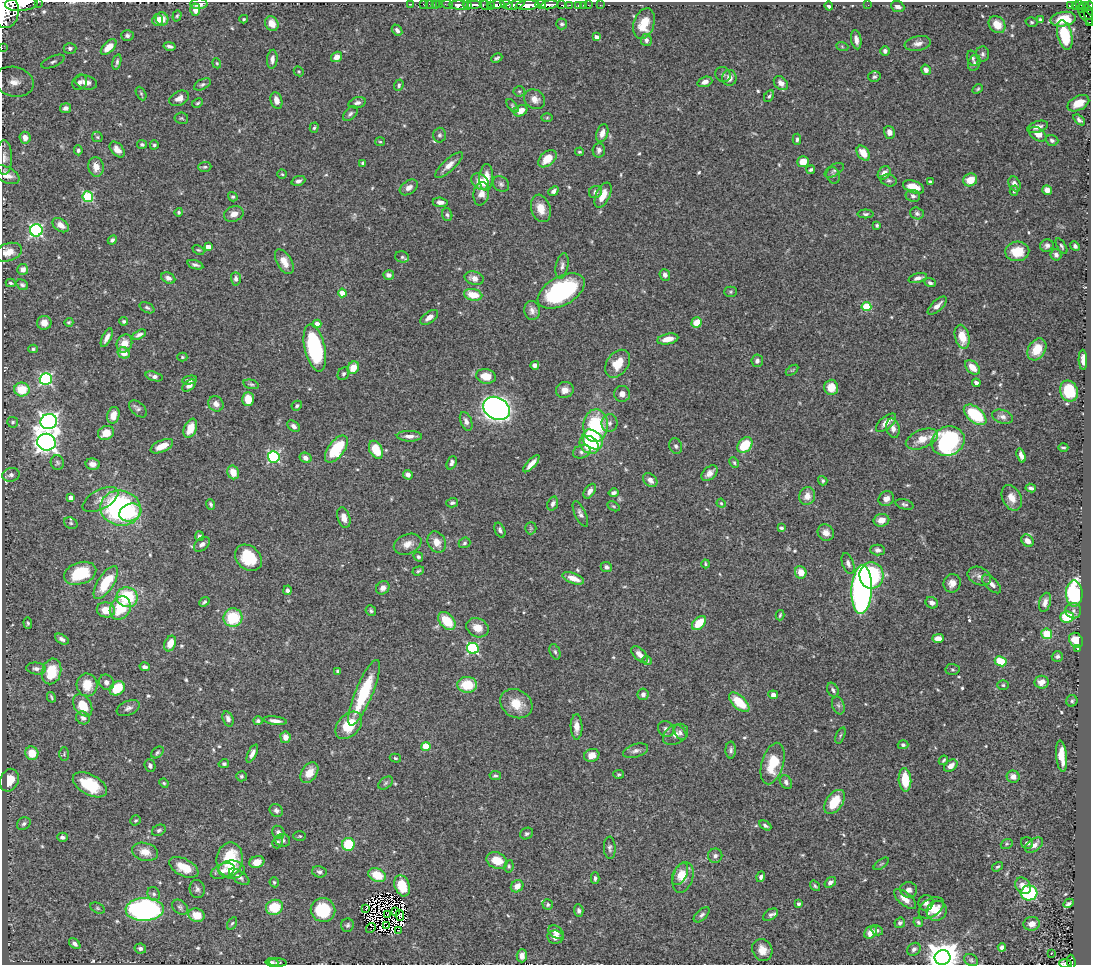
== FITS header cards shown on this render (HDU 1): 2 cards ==
NAXIS1  =                 1089
NAXIS2  =                  963

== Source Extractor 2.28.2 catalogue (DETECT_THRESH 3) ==
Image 1089 x 963 px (HDU 1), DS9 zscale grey, 1 PNG px = 1 image px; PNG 1093 x 967 px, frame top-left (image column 1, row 963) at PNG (2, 2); each listed source drawn as its Kron ellipse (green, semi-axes under 4 px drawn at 4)
Background 0.893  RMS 0.027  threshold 0.0797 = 3 sigma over >= 5 px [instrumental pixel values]
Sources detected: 597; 11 with non-positive FLUX_AUTO (blend fragments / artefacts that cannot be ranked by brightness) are neither listed nor drawn; of the other 586, the 500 brightest by FLUX_AUTO listed and drawn (86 fainter detections omitted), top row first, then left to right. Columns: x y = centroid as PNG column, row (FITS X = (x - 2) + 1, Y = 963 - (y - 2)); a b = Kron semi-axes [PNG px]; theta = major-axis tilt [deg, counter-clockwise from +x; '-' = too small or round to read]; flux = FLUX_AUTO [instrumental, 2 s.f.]
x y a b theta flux
38 2 2 2 - 36
21 4 16 7 4 3700
199 4 8 5 2 11
411 4 3 2 - 15
423 4 2 2 - 14
429 4 2 2 - 17
436 4 3 2 - 36
440 4 2 2 - 20
447 4 6 3 -10 68
541 4 5 3 - 630
459 5 10 4 -3 1600
473 5 10 3 0 1900
485 5 6 4 -22 220
496 5 8 4 11 1200
507 5 6 3 -25 540
515 5 10 4 17 700
528 5 12 4 4 4200
549 5 9 4 9 1600
562 5 4 2 - 80
569 5 3 2 - 100
578 5 3 2 - 42
583 5 2 2 - 13
588 5 2 2 - 14
600 5 2 2 - 13
868 5 2 2 - 3.4
1075 5 4 3 - 150
1080 5 3 2 - 76
467 6 3 2 - 560
491 6 4 3 - 340
829 6 4 3 - 4.2
898 6 7 5 -24 9.2
1070 6 4 3 - 120
1084 6 5 3 - 75
1089 6 4 3 - 240
1081 8 3 3 - 61
6 10 17 13 -89 8000
195 10 6 5 - 13
1088 12 8 4 -75 180
177 16 6 4 71 2.7
1087 17 12 3 -45 210
162 19 7 6 - 18
244 19 4 3 - 2.3
1063 19 13 7 9 36
157 20 6 5 - 12
1040 20 3 3 - 2.6
1031 22 6 4 -16 2.6
1089 23 3 2 - 20
272 24 7 6 - 22
562 24 5 5 - 4.1
644 24 16 10 71 37
997 25 9 7 -48 25
397 30 6 4 -50 6.2
1065 35 15 7 -77 83
127 36 6 5 - 4.3
597 37 4 4 - 9.8
646 40 6 5 - 5.5
856 40 10 5 -81 10
918 43 13 7 10 10
170 46 6 3 -12 5.1
842 46 6 4 -21 2.6
109 47 9 5 44 21
2 48 2 2 - 13
70 48 6 5 - 4.5
885 51 5 4 - 5.4
982 54 7 6 - 4.9
337 57 6 5 - 13
497 58 6 4 25 3.4
973 58 8 5 -72 3.8
272 59 9 5 84 7.8
53 62 12 5 22 6.5
117 62 8 3 76 3.9
217 63 5 4 - 2.3
974 63 8 6 65 4.5
926 70 5 4 - 7.3
299 71 5 4 - 2.3
723 74 8 7 - 5.1
874 77 6 5 - 3.7
729 78 8 7 - 12
14 82 20 14 -13 31
80 82 8 7 - 6.5
86 82 11 7 -15 12
705 82 7 5 20 9.2
781 83 8 6 -46 12
202 84 9 5 27 4.2
399 85 6 4 71 3.5
978 89 6 4 40 2.5
519 91 5 5 - 2.6
141 93 7 4 -63 2.6
769 96 6 4 59 3.3
179 98 10 7 25 11
535 99 11 9 -34 14
276 100 8 5 -74 12
197 103 6 4 28 2.5
357 103 9 5 15 6.4
1078 103 11 7 27 25
512 106 8 4 -50 2.9
65 108 5 5 - 6.7
520 111 7 5 28 18
350 114 9 5 45 4.7
181 118 7 5 -9 2.6
547 118 6 4 2 2.5
1079 120 7 4 -39 5.4
1037 127 10 5 17 9.8
314 128 5 4 - 2.7
889 132 6 5 - 11
602 133 9 5 71 12
1038 134 9 6 -33 16
439 135 7 6 - 4.1
97 137 6 4 -46 2.7
25 138 6 5 - 12
797 139 6 4 87 3.8
1052 140 6 5 - 4
380 142 5 4 - 2.3
142 144 5 4 - 3.2
154 145 5 4 - 3.2
78 150 5 4 - 4
117 150 9 6 -48 12
599 150 7 6 - 6.3
580 152 4 3 - 2.5
863 153 8 5 -53 27
4 158 17 7 -89 12
547 159 10 6 41 32
803 162 6 5 - 22
363 163 4 3 - 3.7
449 165 18 6 41 14
96 167 10 7 -79 15
205 167 6 5 - 3
811 170 4 3 - 3.4
834 170 11 5 31 4.8
884 173 7 5 49 11
282 174 4 4 - 2.4
6 175 14 8 -25 17
833 175 8 6 -71 4.4
486 177 13 7 88 21
889 180 8 6 -14 4.1
970 180 7 6 - 27
298 181 7 4 21 5.7
480 182 10 7 -39 23
930 182 4 3 - 2.8
501 184 9 7 -38 5.3
1014 184 8 5 -64 10
409 187 10 6 34 10
913 187 11 6 -20 24
1047 190 5 4 - 13
553 191 5 4 - 5.5
1014 191 5 4 - 2.7
595 192 7 6 - 7.4
481 194 11 8 79 13
603 195 13 7 65 24
913 196 7 6 - 6
88 197 5 5 - 130
233 197 5 4 - 3.5
440 202 7 4 -6 7.7
541 208 14 9 -74 22
179 212 4 4 - 3.5
917 213 7 6 - 4.5
234 214 10 7 21 14
866 214 8 4 0 3.7
447 215 6 5 - 3.6
61 225 9 6 -34 15
877 225 4 3 - 2.9
36 230 6 6 - 320
112 240 5 4 - 4.4
1047 246 7 6 - 5.8
1061 246 9 4 -60 3.4
1075 246 5 4 - 4.3
208 247 4 4 - 17
198 250 6 4 -25 2.4
1017 251 12 10 4 42
8 252 14 8 18 20
1056 255 6 5 - 6.8
402 257 7 5 -16 4.5
284 262 14 7 -60 18
195 265 8 4 -17 4.9
562 266 13 6 79 7.2
23 269 5 5 - 14
389 275 5 4 - 5.8
665 275 6 5 - 7.8
168 278 7 5 -26 8
474 278 10 6 -15 13
918 278 9 4 16 7.7
236 279 7 5 -88 6.1
11 283 5 3 - 2.3
930 283 6 4 -21 4.7
22 285 6 5 - 4.2
561 291 26 14 29 260
730 292 6 5 - 2.8
342 293 4 4 - 25
473 295 9 5 -12 38
866 306 5 4 - 87
937 306 12 5 43 11
147 308 8 5 -29 3.6
532 310 9 8 - 8.7
429 317 10 5 37 12
124 321 4 4 - 2.9
69 322 4 4 - 2.7
697 322 5 5 - 29
44 323 7 7 - 14
317 324 4 4 - 12
139 335 7 4 26 6.2
962 337 12 7 -76 32
107 338 10 4 64 9.1
668 339 11 5 11 19
124 343 9 7 65 22
315 348 24 10 -77 190
33 349 4 4 - 3.2
1037 349 12 8 59 32
124 353 6 5 - 17
182 357 5 4 - 2.6
1083 360 10 4 -88 9.9
757 361 6 6 - 5.8
618 364 15 10 53 34
535 365 4 4 - 7.4
972 367 9 5 -45 22
353 368 6 5 - 27
792 370 7 3 36 2.4
343 374 7 5 56 4.2
154 376 9 4 -17 7
486 376 10 7 -11 28
46 379 6 6 - 270
190 380 7 4 9 6.7
976 383 4 3 - 5.7
251 384 8 4 -13 3.3
189 386 8 5 37 6.3
831 387 7 7 - 25
22 390 7 7 - 43
565 390 9 8 - 12
1069 391 11 8 -68 61
622 394 8 8 - 11
248 399 7 6 - 30
216 404 8 7 - 11
297 406 5 4 - 3.4
496 408 14 11 -30 1000
138 409 10 6 -42 5.2
113 415 8 6 74 18
975 415 13 7 -39 98
1002 417 11 6 -16 7.8
466 421 10 5 -68 6.9
13 422 5 5 - 3.6
49 422 8 7 - 890
610 423 9 8 - 7.8
886 423 12 6 40 17
294 426 7 5 -40 6.3
595 426 16 12 86 130
190 428 10 6 68 30
893 428 10 6 -76 9.6
106 433 8 7 - 26
409 436 12 5 -2 10
593 439 11 8 -42 150
922 439 17 9 22 24
948 441 17 14 22 270
46 442 9 8 - 1300
589 445 10 8 -35 49
745 445 9 6 46 61
162 446 12 6 24 24
676 446 8 6 -68 4.9
1063 447 5 3 - 3
336 449 16 8 52 91
376 450 9 6 -63 49
582 452 9 6 21 6.2
1021 455 7 4 -72 7.3
274 457 6 5 - 230
306 458 6 5 - 8.7
57 462 7 6 - 4.3
452 463 7 4 67 5.9
734 463 5 3 - 2.7
93 464 7 5 -10 9.5
531 464 11 4 47 13
233 472 7 5 -69 23
709 473 9 6 43 9.9
11 475 9 6 10 6.6
408 475 5 4 - 8.3
650 480 8 6 -41 11
823 481 5 4 - 3.2
1031 488 5 3 - 4.9
590 491 8 5 56 8.9
613 493 5 4 - 5
807 496 9 8 - 17
71 498 4 4 - 7
1012 498 13 9 -63 18
886 499 8 7 - 11
100 500 19 9 28 16
452 503 6 4 15 3.6
721 503 4 4 - 2.6
211 504 5 4 - 3.7
553 504 7 5 69 5.4
904 504 9 5 -15 4.3
613 506 6 4 -30 2.4
121 508 20 17 -11 350
130 513 11 8 21 37
580 514 14 5 -64 7.2
344 517 10 6 -73 17
881 520 8 6 12 16
71 523 7 5 -22 3.6
531 528 6 6 - 3.2
781 528 3 3 - 3.4
500 530 8 5 -66 4.9
826 533 8 7 - 12
199 536 5 4 - 4.6
1028 541 7 5 -42 13
437 542 11 8 -62 17
465 543 6 5 - 3.9
202 544 9 6 39 7
408 544 14 9 23 16
878 550 7 5 -1 5.6
418 557 5 4 - 3.8
248 558 15 11 -42 68
848 563 11 5 -71 7
706 564 4 3 - 2.6
606 567 6 5 - 6.2
418 571 6 4 19 2.9
801 572 6 5 - 21
80 573 16 11 19 79
871 575 13 12 - 140
979 576 12 8 -25 11
573 578 11 5 -21 19
106 583 19 8 57 66
952 583 9 8 - 14
992 584 12 6 -44 9.9
383 588 7 6 - 9.2
287 590 5 4 - 5.3
862 590 24 10 87 670
1074 594 13 8 -90 220
127 597 10 10 - 91
204 602 6 4 41 3.3
1045 602 10 5 74 9.8
932 603 6 5 - 6.9
120 608 12 10 60 60
106 610 9 7 -13 25
371 611 5 5 - 3.2
1073 611 8 7 - 6.6
780 615 5 3 - 2.7
1067 617 6 5 - 60
233 618 9 9 - 75
447 621 10 7 -47 53
28 623 6 4 -87 3
699 623 8 5 44 38
478 628 12 9 -27 21
1047 634 5 5 - 47
938 638 6 4 1 13
62 639 7 4 -29 6.7
1076 640 8 6 -51 27
170 643 8 5 67 24
473 648 6 5 - 210
1078 648 4 3 - 3.1
555 652 8 5 -69 4
640 654 10 5 -45 14
1057 656 6 5 - 3.9
647 660 5 4 - 3
1001 661 6 5 - 60
145 667 5 4 - 6.3
36 668 10 6 -5 7.8
952 669 7 5 -3 3.1
52 671 13 9 76 51
338 671 4 3 - 3.4
106 682 8 7 - 8.2
1041 682 7 6 - 14
87 685 11 10 - 35
467 685 10 7 -2 50
1003 685 6 5 - 3.1
117 688 8 6 39 56
833 690 8 5 -62 4.4
364 693 35 8 68 110
643 694 6 5 - 7.6
773 695 5 4 - 7
51 697 5 3 - 2.7
1072 701 6 5 - 3.2
739 702 12 6 -43 48
516 704 17 13 -31 34
83 705 12 8 -56 44
838 705 9 6 -70 5.5
128 708 12 7 23 7.4
83 718 7 6 - 7
228 719 8 5 -71 7.9
258 721 5 4 - 3.6
275 721 12 4 -8 10
349 725 16 10 48 49
577 727 12 6 -89 13
666 729 8 7 - 6.5
680 733 8 5 -57 4.4
675 734 14 9 32 12
840 735 8 3 68 2.5
285 737 6 5 - 12
903 745 5 4 - 4
426 746 4 4 - 55
731 750 8 5 89 5
636 751 13 6 17 7.9
157 752 7 5 41 3.4
32 753 7 6 - 34
252 753 10 4 64 8.3
64 754 7 5 89 2.8
592 755 8 6 19 13
1061 756 15 5 -85 28
395 758 6 4 -17 2.2
943 760 5 3 - 2.6
773 763 21 11 74 55
224 764 5 4 - 3.9
150 766 6 5 - 5.5
951 766 7 5 39 13
309 773 11 7 55 20
619 774 5 4 - 2.9
241 776 5 5 - 3.2
495 776 6 4 -11 3.6
1013 777 6 6 - 10
9 780 11 9 69 30
905 780 12 6 -86 47
786 782 7 5 -57 5.1
164 783 5 4 - 2.4
386 783 8 5 37 4.3
90 785 19 10 -28 68
834 802 13 8 55 51
276 810 7 6 - 5.4
136 820 5 5 - 3
24 824 7 6 - 5.2
765 825 6 4 -29 4.3
159 830 7 5 27 3.9
278 832 7 6 - 6.5
527 834 7 5 25 4.2
300 836 6 5 - 2.5
62 837 5 4 - 5.1
283 840 7 6 - 5.5
278 842 6 5 - 3.6
1027 843 6 5 - 5.1
348 844 6 6 - 75
1007 844 6 4 21 2.4
1034 845 10 6 35 9.2
610 848 11 6 -87 5.4
145 852 13 9 -14 20
715 856 7 7 - 5.8
230 860 17 13 81 86
497 861 10 8 -21 35
257 862 7 6 - 21
881 864 9 4 35 3.1
509 866 6 4 80 2.9
184 867 16 8 -27 32
998 867 6 4 36 2.9
231 870 13 9 0 19
223 871 12 7 20 13
319 872 7 5 -14 5
680 874 12 6 62 14
377 875 9 6 -21 41
239 877 12 5 -36 8.2
683 877 16 10 72 24
761 877 5 4 - 5.5
595 878 6 4 88 4
274 882 5 4 - 2.8
830 882 6 4 38 6.8
402 886 11 7 -69 35
517 886 7 5 42 14
815 886 6 4 -54 3.1
1023 886 9 7 -54 17
197 889 9 7 -83 6.3
909 890 8 7 - 9.5
1029 893 8 7 - 180
154 894 7 6 - 5.6
905 899 13 6 -40 16
926 903 8 7 - 7.7
1069 903 5 3 - 4.8
798 904 3 3 - 4.9
548 905 5 5 - 3.6
180 907 9 6 -38 4.7
274 907 8 7 - 54
98 908 7 5 -27 3.1
366 908 4 2 - 2.8
931 908 14 9 34 25
145 909 19 11 2 590
323 910 12 11 - 77
579 911 6 4 -87 4.6
937 911 10 9 - 21
395 912 4 2 - 2.6
388 914 3 2 - 2.9
196 915 8 6 -18 27
702 915 9 5 43 5
770 915 8 5 34 5.5
400 916 5 3 - 4.5
918 922 5 4 - 3.4
232 923 7 4 61 2.9
900 923 5 5 - 4.2
1032 924 8 7 - 12
347 925 7 6 - 4.2
387 926 3 2 - 3
371 928 5 2 - 3.6
398 930 2 2 - 78
877 930 6 5 - 3.6
556 932 8 5 -34 8.5
871 932 7 5 46 15
555 937 8 6 -8 13
75 944 6 4 -42 6.5
1002 947 4 4 - 7.3
140 948 6 5 - 5.3
914 949 7 6 - 5.7
762 950 11 9 -61 18
1051 954 3 2 - 5
522 956 6 5 - 9.3
942 957 8 7 - 3100
971 960 7 5 -29 3.6
272 962 6 3 -6 4
277 962 9 3 -2 2.6
1071 962 7 4 -84 69
1066 964 6 2 -5 22
At the frame edge (FLAGS 8, measured only in part): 13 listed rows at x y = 38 2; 21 4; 199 4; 1089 6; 6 10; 1089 23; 2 48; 4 158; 6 175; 8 252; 942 957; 1071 962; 1066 964
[86 fainter detections neither listed nor drawn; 11 non-positive-flux detections neither listed nor drawn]